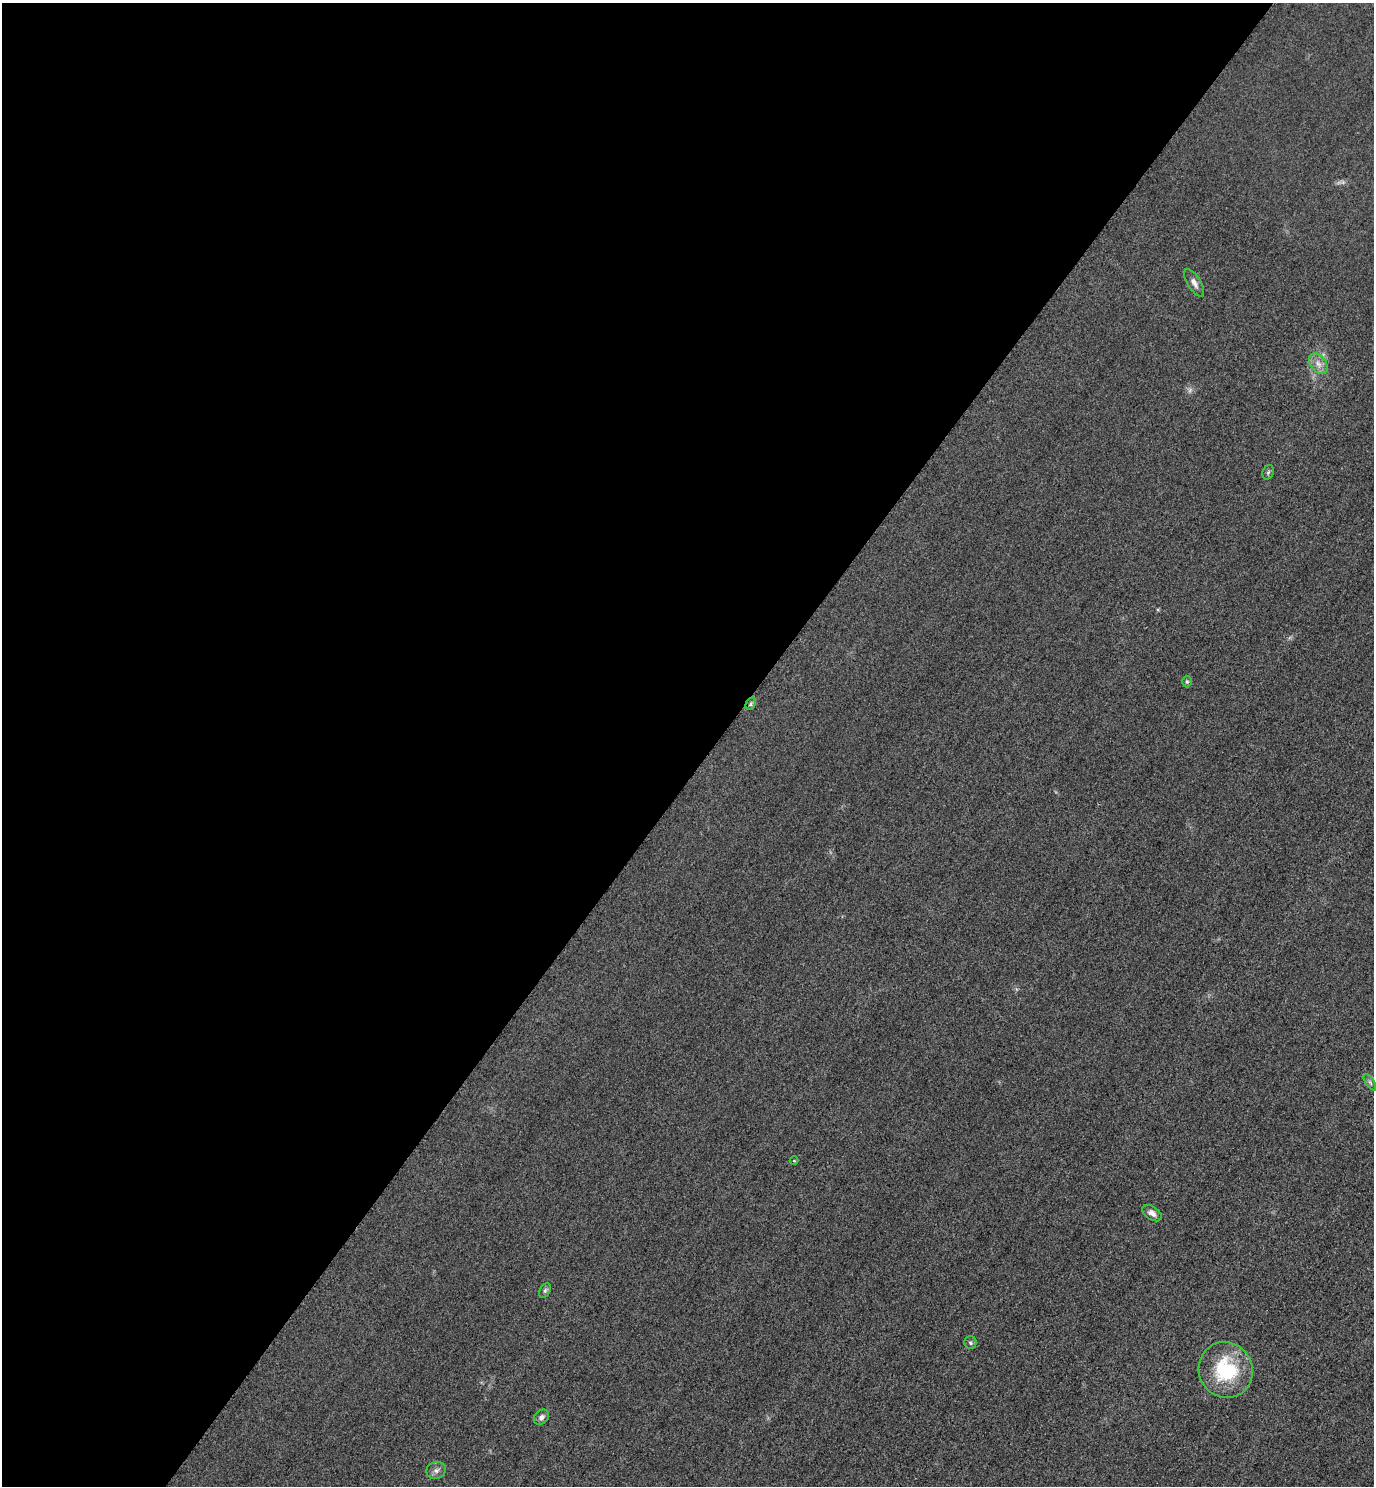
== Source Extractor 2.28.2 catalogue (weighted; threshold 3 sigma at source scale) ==
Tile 5 of 4 x 4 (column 1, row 2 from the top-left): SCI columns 325-1696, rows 2998-4481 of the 5996 x 5993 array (HDU 1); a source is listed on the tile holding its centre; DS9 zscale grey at full resolution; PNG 1376 x 1488 px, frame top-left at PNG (2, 3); each listed source drawn as its Kron ellipse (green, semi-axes under 4 px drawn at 4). Shown black and unused: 52% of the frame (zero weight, under 3 of 4 exposures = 3% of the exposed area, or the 3 px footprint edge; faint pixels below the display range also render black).
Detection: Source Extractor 2.28.2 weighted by HDU 2 'WHT'; one run over the whole footprint, this tile lists its part. Background 0.0506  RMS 0.017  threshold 0.0757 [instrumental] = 3 sigma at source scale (4.5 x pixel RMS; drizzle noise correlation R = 1.50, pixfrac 1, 0.05/0.05 arcsec/px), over >= 5 px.
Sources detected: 14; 1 too faint to see at this stretch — neither listed nor drawn; the other 13 listed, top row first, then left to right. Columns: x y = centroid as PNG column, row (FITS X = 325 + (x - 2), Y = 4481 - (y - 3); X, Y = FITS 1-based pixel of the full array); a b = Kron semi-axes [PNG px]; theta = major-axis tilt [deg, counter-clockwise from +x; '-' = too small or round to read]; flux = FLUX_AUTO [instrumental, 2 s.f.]
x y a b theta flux
1194 283 16 6 -58 8.9
1318 364 11 7 -53 11
1268 472 7 5 68 2.9
1187 682 6 5 - 2.4
751 704 6 4 63 2.7
1370 1082 9 3 -56 3.5
794 1161 4 3 - 1.3
1152 1213 11 6 -35 8.4
545 1291 8 5 63 3.5
970 1343 6 6 - 3.8
1226 1370 28 27 - 110
541 1417 8 6 44 6
436 1470 10 8 14 7.2